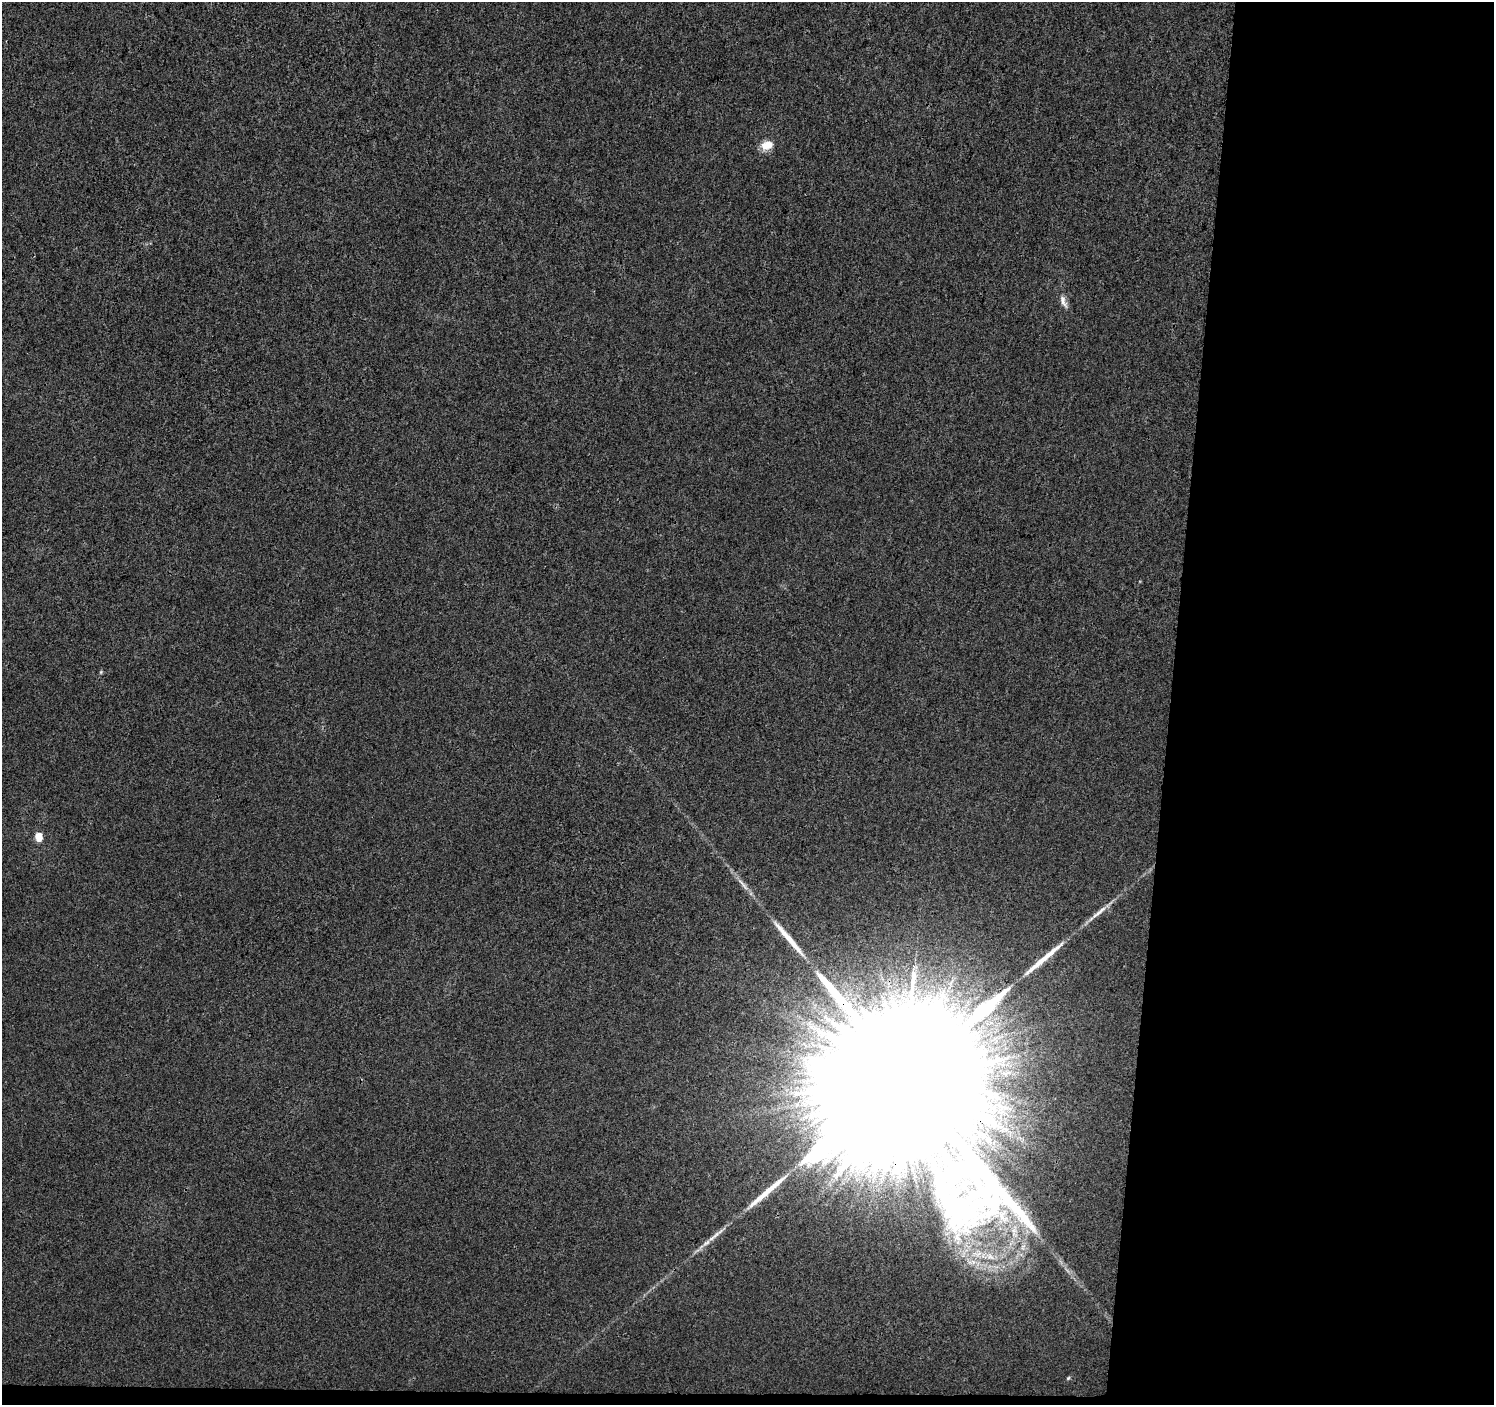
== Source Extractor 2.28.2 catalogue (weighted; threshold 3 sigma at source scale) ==
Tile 9 of 3 x 3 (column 3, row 3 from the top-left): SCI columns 2992-4483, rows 283-1685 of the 4483 x 4719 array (HDU 1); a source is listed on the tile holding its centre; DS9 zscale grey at full resolution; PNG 1496 x 1407 px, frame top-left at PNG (2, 2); no overlay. Shown black and unused: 22% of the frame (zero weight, under 3 of 4 exposures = <1% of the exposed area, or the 3 px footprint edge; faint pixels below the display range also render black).
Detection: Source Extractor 2.28.2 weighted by HDU 2 'WHT'; one run over the whole footprint, this tile lists its part. Background 0.00165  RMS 0.0029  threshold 0.0132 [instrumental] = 3 sigma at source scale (4.5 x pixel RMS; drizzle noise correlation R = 1.50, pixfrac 1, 0.0396/0.0396 arcsec/px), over >= 5 px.
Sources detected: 14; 1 inside a brighter object's white glare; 2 long thin detections or spike segments (spike, bleed or trail) — not listed; the other 11 listed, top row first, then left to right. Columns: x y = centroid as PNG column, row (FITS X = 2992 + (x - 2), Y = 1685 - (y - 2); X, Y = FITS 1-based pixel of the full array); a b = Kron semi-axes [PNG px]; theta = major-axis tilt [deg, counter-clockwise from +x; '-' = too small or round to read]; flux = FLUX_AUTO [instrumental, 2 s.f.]
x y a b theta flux
767 145 15 11 22 3.6
1063 301 19 7 -66 2
101 672 6 3 72 0.35
39 837 8 7 - 3.9
743 884 25 5 -51 2.4
1099 912 35 5 40 3.2
787 937 56 7 -50 7.5
905 1071 128 29 84 83000
954 1204 119 55 -60 110
716 1235 35 5 38 3.3
1068 1378 6 4 45 0.41
Overlapping masked pixels (flux is a lower limit): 2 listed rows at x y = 905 1071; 954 1204